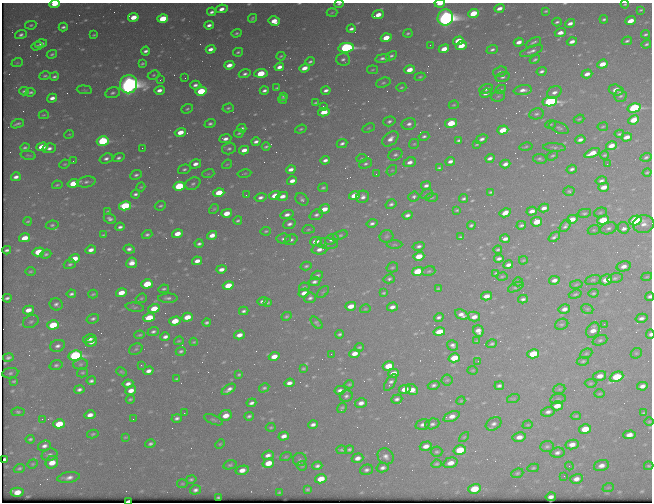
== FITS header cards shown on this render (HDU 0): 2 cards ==
NAXIS1  =                  650 / Width of table row in bytes
NAXIS2  =                  500 / Number of rows in table

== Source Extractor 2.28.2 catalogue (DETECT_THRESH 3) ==
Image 650 x 500 px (HDU 0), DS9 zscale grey, 1 PNG px = 1 image px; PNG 654 x 504 px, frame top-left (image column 1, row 500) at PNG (2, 3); each listed source drawn as its Kron ellipse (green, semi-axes under 4 px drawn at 4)
Background 468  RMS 2.5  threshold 7.42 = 3 sigma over >= 5 px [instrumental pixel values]
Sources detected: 581; of the 581, the 500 brightest by FLUX_AUTO listed and drawn (81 fainter detections omitted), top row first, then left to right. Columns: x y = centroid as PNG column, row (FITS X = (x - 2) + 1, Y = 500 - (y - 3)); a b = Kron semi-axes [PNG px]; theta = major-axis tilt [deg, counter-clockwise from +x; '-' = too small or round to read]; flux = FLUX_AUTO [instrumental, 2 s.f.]
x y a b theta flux
54 4 5 3 - 2900
339 4 4 3 - 290
440 4 5 2 - 2800
625 4 4 3 - 210
499 8 5 3 - 1100
222 9 6 3 11 1100
641 10 4 2 - 210
546 11 4 3 - 200
212 12 4 3 - 520
332 12 5 3 - 180
473 13 5 4 - 5100
378 15 6 4 22 1900
133 17 5 4 - 2700
445 17 8 7 - 120000
252 18 4 3 - 250
163 19 5 4 - 6100
604 19 4 3 - 290
274 21 5 5 - 2300
630 21 5 3 - 2100
557 22 4 3 - 310
570 23 5 3 - 780
31 25 6 4 11 270
209 25 5 3 - 680
63 27 4 3 - 400
351 29 4 3 - 530
236 33 5 3 - 280
408 33 5 4 - 260
560 33 6 4 18 1100
645 34 4 3 - 290
21 35 6 4 21 480
94 35 3 2 - 190
386 38 5 4 - 3200
458 41 5 4 - 4000
572 41 5 3 - 1000
627 41 5 3 - 340
519 42 5 3 - 1200
533 42 8 4 26 370
41 44 6 4 16 640
646 44 5 3 - 320
430 45 2 2 - 250
37 46 6 4 17 470
461 46 5 4 - 3100
346 48 7 4 10 42000
210 49 5 3 - 910
444 49 5 4 - 2000
492 49 5 4 - 420
146 51 5 3 - 560
531 51 12 4 20 660
238 52 5 3 - 290
52 54 5 4 - 310
281 56 5 3 - 200
391 56 6 4 29 350
382 58 7 4 10 550
343 59 7 6 - 500
535 59 5 3 - 280
310 62 4 3 - 330
17 63 6 3 18 170
142 64 3 3 - 240
602 64 5 4 - 2300
229 65 5 4 - 1500
279 67 5 4 - 970
304 68 5 4 - 1600
372 70 5 3 - 190
409 70 5 4 - 2200
541 71 5 3 - 450
500 72 7 5 18 420
261 73 6 4 4 7100
245 74 6 4 17 470
587 74 5 4 - 1100
153 75 6 4 27 250
45 76 5 4 - 300
54 76 5 3 - 380
420 77 5 3 - 200
502 77 7 4 16 400
185 78 2 2 - 220
160 80 3 2 - 210
383 83 7 4 20 330
128 84 9 8 - 140000
195 85 5 4 - 590
401 87 5 4 - 240
277 88 4 2 - 210
486 89 7 4 22 650
501 89 6 4 25 250
84 90 7 3 -5 180
159 90 5 4 - 960
264 90 4 3 - 490
326 90 5 3 - 640
523 90 9 5 8 920
616 90 7 5 -17 1700
24 91 5 3 - 310
201 91 6 4 13 7100
30 92 5 3 - 340
554 92 8 6 37 810
113 93 7 5 14 440
486 93 6 4 24 690
283 96 4 4 - 340
498 96 7 5 22 360
620 96 6 6 - 370
52 98 5 3 - 980
283 99 4 3 - 260
550 102 7 4 10 40000
315 103 4 3 - 200
454 105 5 3 - 180
323 106 3 2 - 250
228 108 6 3 16 310
634 108 7 4 15 25000
187 109 6 4 22 280
324 112 6 4 12 3300
536 114 7 5 10 440
44 115 5 3 - 180
579 119 5 3 - 200
634 120 6 4 25 3800
389 121 6 4 17 440
451 123 6 4 12 4900
17 124 7 3 19 370
210 124 5 4 - 420
409 124 7 6 - 670
550 124 5 3 - 190
603 127 5 2 - 170
242 128 4 3 - 390
369 128 6 4 27 200
559 128 10 5 -24 420
301 129 6 4 19 250
503 130 5 4 - 4000
180 132 6 4 16 2500
239 133 5 3 - 240
69 134 5 4 - 170
619 134 4 3 - 270
424 136 5 4 - 390
627 137 5 3 - 1400
225 139 6 4 9 880
390 139 9 6 40 1100
482 139 6 3 31 590
459 140 4 3 - 310
580 140 5 4 - 700
103 141 6 4 16 19000
256 142 4 3 - 590
342 143 5 4 - 480
414 144 5 5 - 230
477 144 4 3 - 200
611 146 5 4 - 1600
25 147 5 3 - 310
42 147 5 4 - 3900
266 147 4 3 - 270
526 147 6 3 10 230
554 147 11 3 -3 370
49 148 7 5 11 680
142 148 2 2 - 940
229 149 7 5 14 470
244 150 5 4 - 1300
592 153 8 4 24 2500
28 155 7 4 -13 250
395 155 7 5 28 480
604 155 5 3 - 190
553 156 6 4 33 280
646 157 5 4 - 320
119 158 6 4 19 440
362 158 5 3 - 170
490 158 5 3 - 610
106 159 7 5 19 600
540 159 7 5 -10 330
325 160 5 3 - 620
73 161 2 2 - 230
450 161 5 3 - 680
410 162 6 4 23 900
65 164 5 3 - 170
195 164 6 4 17 930
227 164 5 4 - 190
365 164 6 4 24 400
505 164 5 4 - 780
607 164 2 2 - 350
439 168 4 3 - 270
184 169 6 4 17 360
291 169 5 3 - 880
572 169 5 3 - 480
392 170 6 4 40 210
647 172 4 3 - 230
208 174 6 4 17 230
244 174 7 2 10 170
376 174 3 3 - 180
136 175 6 4 24 420
16 177 5 3 - 760
292 181 5 4 - 1100
601 181 6 4 11 450
86 182 9 5 10 620
73 183 5 4 - 4300
193 184 8 6 27 470
57 185 5 3 - 230
179 186 6 4 15 13000
426 186 5 3 - 590
141 187 4 3 - 180
604 187 5 4 - 1700
323 188 5 4 - 270
569 191 5 4 - 260
491 192 4 2 - 240
219 193 5 4 - 4600
135 194 4 3 - 410
427 194 6 4 20 240
246 195 2 2 - 180
275 195 6 4 21 1900
282 196 6 4 14 1200
354 196 5 4 - 3300
414 196 5 5 - 400
260 197 6 4 14 600
363 197 6 6 - 770
432 198 6 3 2 190
464 198 4 3 - 330
302 199 7 5 -42 400
391 204 5 4 - 420
125 206 6 4 13 14000
160 206 6 4 25 240
544 208 5 4 - 910
214 209 5 4 - 220
324 209 6 4 37 2100
457 210 4 3 - 220
108 211 4 3 - 190
532 211 5 3 - 1000
600 212 6 5 - 280
227 213 5 4 - 2300
505 213 6 4 29 1700
584 213 7 4 12 300
287 215 6 4 14 770
316 215 7 5 22 510
407 215 5 4 - 560
110 219 6 5 - 530
572 219 5 4 - 1800
603 220 6 4 21 5700
635 220 6 4 16 23000
28 221 4 2 - 200
238 221 4 3 - 300
537 222 5 4 - 3700
372 223 5 4 - 480
289 224 6 4 20 570
644 224 11 9 11 1200
52 225 6 4 10 290
471 225 4 3 - 330
521 225 5 3 - 320
565 226 7 4 54 500
120 227 4 3 - 470
608 228 9 5 17 570
623 228 6 5 - 1100
308 229 6 3 9 190
594 230 6 4 19 250
266 231 5 3 - 220
177 234 5 4 - 2100
103 235 4 3 - 220
147 235 5 4 - 370
212 235 5 4 - 1500
340 235 7 4 18 320
386 236 7 6 - 340
460 237 4 3 - 220
554 237 6 3 40 410
25 238 6 4 15 2300
283 239 7 5 8 560
332 239 7 5 28 980
505 239 5 3 - 800
291 240 7 5 20 490
316 241 6 4 15 1800
199 244 4 3 - 400
327 244 11 5 -8 500
395 245 8 3 0 230
419 246 6 4 13 470
129 249 5 4 - 640
319 249 8 5 3 970
7 250 4 3 - 350
91 250 5 4 - 980
498 250 4 3 - 260
38 252 6 4 14 4800
46 254 6 4 21 310
419 256 5 4 - 2700
74 259 5 4 - 3300
499 259 5 3 - 600
523 260 4 3 - 180
197 261 5 4 - 1200
132 263 5 5 - 1500
70 264 6 4 16 370
508 265 5 3 - 720
306 266 5 3 - 300
624 266 7 5 14 1100
392 267 6 5 - 260
221 269 5 3 - 920
417 271 6 4 14 5800
429 271 6 4 17 270
30 272 5 2 - 190
496 273 4 2 - 220
317 275 6 4 18 350
502 276 5 2 - 170
647 277 5 4 - 180
615 278 8 4 14 400
389 279 6 4 14 360
554 280 5 4 - 880
593 280 8 5 14 320
606 280 6 5 - 2600
314 282 6 4 9 560
518 282 5 4 - 210
147 284 6 4 18 5400
576 284 6 3 10 200
228 285 5 4 - 3600
304 287 5 4 - 220
516 287 8 4 26 300
164 289 5 4 - 280
438 289 3 3 - 170
323 292 7 4 44 250
121 293 5 4 - 2500
304 293 5 4 - 1300
383 293 4 3 - 220
594 293 5 3 - 250
71 294 4 3 - 390
93 294 5 3 - 240
575 294 6 3 18 250
486 296 5 4 - 1400
650 296 4 4 - 490
7 298 4 3 - 370
141 298 6 4 21 240
168 298 9 4 0 500
310 298 6 5 - 480
523 299 5 4 - 450
262 301 5 3 - 590
268 303 4 3 - 230
56 304 6 6 - 520
351 306 5 4 - 2100
135 307 9 4 -10 320
392 307 5 4 - 880
154 309 6 4 18 4000
365 309 5 4 - 180
564 309 6 4 13 930
587 309 6 5 - 250
28 310 5 4 - 1600
244 311 5 3 - 390
462 315 7 4 -26 910
287 316 5 4 - 250
474 316 6 4 -14 1200
187 317 5 4 - 2800
439 317 5 3 - 430
149 318 6 4 17 6000
641 318 6 4 14 600
93 319 6 4 19 410
31 321 8 6 30 380
175 321 6 4 17 3200
207 323 4 3 - 340
317 323 7 4 -48 350
562 324 7 5 25 320
604 324 2 2 - 500
53 325 6 4 16 6200
593 330 8 6 60 1400
153 331 6 4 20 380
478 331 6 5 - 1100
439 332 6 4 13 3700
340 334 4 3 - 330
650 334 4 3 - 530
140 335 5 4 - 230
239 335 5 4 - 1200
165 337 5 3 - 660
89 339 6 3 15 740
600 340 8 5 21 380
179 341 5 3 - 210
476 341 4 2 - 170
91 342 6 4 20 750
194 342 4 3 - 210
492 344 5 4 - 300
453 345 6 5 - 580
57 346 7 6 - 670
359 347 4 3 - 260
136 349 7 5 29 300
181 351 5 4 - 330
355 353 5 4 - 1400
636 353 6 5 - 230
331 354 2 2 - 380
533 354 6 4 14 5800
586 354 6 4 24 250
75 356 7 5 12 32000
274 356 5 4 - 1800
8 357 5 3 - 490
454 358 6 4 17 4000
478 361 2 2 - 390
583 361 6 4 10 310
80 364 7 5 3 360
56 365 6 5 - 350
141 365 3 3 - 220
388 366 6 4 16 3900
303 368 3 3 - 210
473 370 5 3 - 180
148 371 5 4 - 870
121 372 5 3 - 210
10 373 8 5 9 350
83 373 5 4 - 260
393 373 5 4 - 1500
239 374 4 3 - 260
600 376 6 4 18 1300
617 377 7 5 23 9600
176 379 4 2 - 190
447 380 5 5 - 250
14 381 4 3 - 230
91 381 5 3 - 440
390 382 9 4 56 560
290 383 5 3 - 1000
590 383 6 4 3 230
128 384 5 4 - 810
349 384 4 3 - 210
434 385 6 4 17 480
499 386 5 3 - 460
642 386 5 4 - 850
264 388 5 4 - 340
229 389 8 4 33 830
405 389 6 4 12 2000
559 389 6 4 20 240
79 390 5 4 - 540
131 390 5 4 - 1500
340 390 5 4 - 630
412 390 6 5 - 1700
600 394 5 3 - 200
346 396 6 6 - 460
130 399 4 3 - 260
397 399 6 4 19 540
513 399 6 4 18 220
558 399 8 5 9 280
461 401 4 4 - 170
251 403 5 3 - 560
361 403 6 4 13 950
557 406 6 4 15 2000
342 408 5 3 - 250
18 412 6 4 -2 270
548 412 7 5 12 640
184 413 3 2 - 190
643 413 4 3 - 210
90 415 5 4 - 1200
226 415 6 5 - 2000
249 416 4 3 - 370
452 416 9 5 21 1400
576 416 5 4 - 220
177 418 5 4 - 490
42 419 2 2 - 310
133 419 2 2 - 260
213 420 10 4 -22 350
649 421 5 3 - 170
59 424 6 4 15 4800
313 424 5 4 - 660
423 424 7 5 18 710
432 424 7 5 18 490
494 424 8 6 30 670
528 425 5 4 - 170
271 427 5 3 - 200
585 429 6 4 13 3700
93 434 6 4 13 250
629 435 6 4 3 1500
284 436 5 4 - 1100
125 437 4 3 - 180
464 437 6 3 44 170
519 437 7 4 10 1200
30 439 4 3 - 300
150 444 5 4 - 390
220 444 5 4 - 200
572 444 6 5 - 1300
44 446 6 5 - 780
426 446 6 4 15 1300
547 446 7 5 2 380
349 449 4 3 - 340
342 450 5 4 - 270
460 450 6 4 15 5500
437 452 6 5 - 280
557 453 7 5 11 610
50 455 8 6 18 610
268 455 6 4 21 800
386 456 9 7 -45 800
286 457 6 3 19 190
357 458 6 4 18 990
5 459 4 2 - 510
300 459 7 6 - 370
52 462 6 6 - 2600
268 463 6 4 18 2800
450 463 7 5 16 1500
33 464 5 4 - 210
436 464 5 4 - 280
230 465 7 4 14 280
302 466 5 5 - 210
317 466 5 4 - 510
569 466 4 4 - 200
601 466 7 5 15 1100
649 466 5 3 - 210
19 468 6 4 21 290
383 468 6 4 12 600
533 468 5 4 - 250
242 470 7 4 14 1500
366 470 7 5 17 510
517 473 6 4 21 300
564 476 3 2 - 170
69 477 11 5 10 900
191 479 5 4 - 320
321 479 6 4 15 2900
576 479 6 5 - 1200
182 484 5 3 - 190
608 488 6 3 20 190
307 489 4 3 - 250
474 489 6 4 15 4900
195 490 5 4 - 580
17 492 6 4 -1 2600
279 492 3 2 - 190
218 497 3 2 - 230
551 497 5 3 - 780
128 501 4 2 - 1600
At the frame edge (FLAGS 8, measured only in part): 7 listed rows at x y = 54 4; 339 4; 440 4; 625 4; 650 296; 650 334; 128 501
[81 fainter detections neither listed nor drawn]